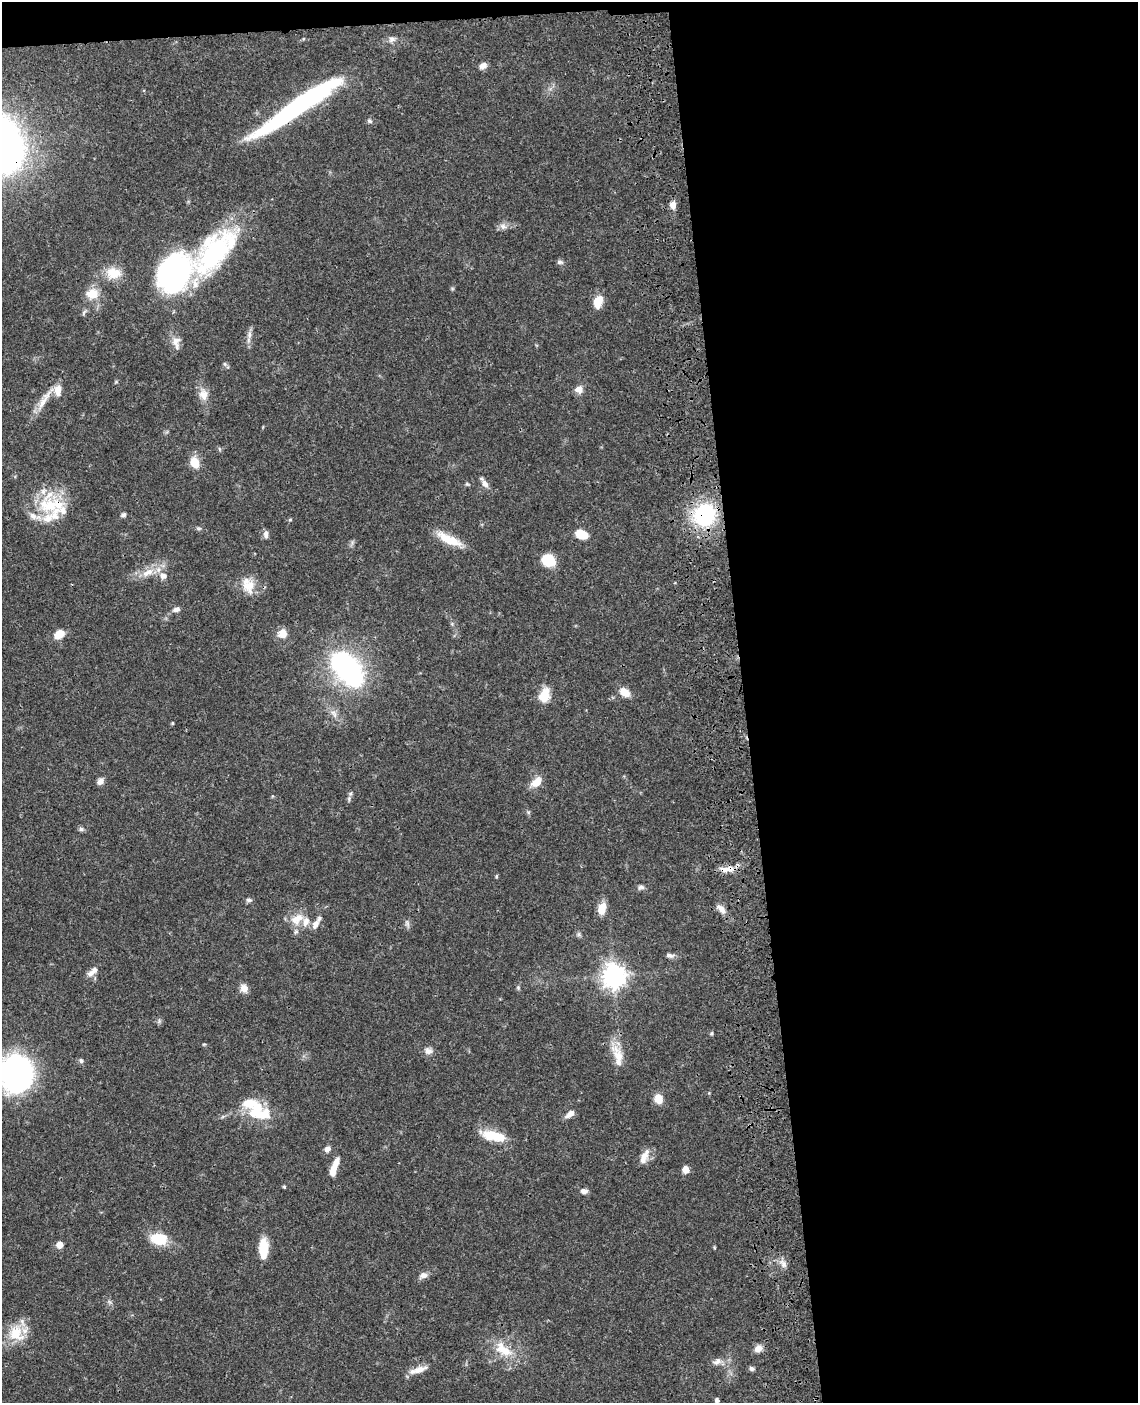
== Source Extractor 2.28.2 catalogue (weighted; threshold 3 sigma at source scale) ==
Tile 4 of 4 x 3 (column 4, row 1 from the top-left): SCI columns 3528-4663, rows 3058-4458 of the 4780 x 4613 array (HDU 1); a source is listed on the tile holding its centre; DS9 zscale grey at full resolution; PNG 1140 x 1405 px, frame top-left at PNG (2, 2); no overlay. Shown black and unused: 36% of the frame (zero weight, under 3 of 4 exposures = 6% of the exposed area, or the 3 px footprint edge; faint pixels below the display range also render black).
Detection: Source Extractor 2.28.2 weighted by HDU 2 'WHT'; one run over the whole footprint, this tile lists its part. Background 0.0453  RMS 0.0029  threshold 0.0129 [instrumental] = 3 sigma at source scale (4.5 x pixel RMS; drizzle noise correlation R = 1.50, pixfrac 1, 0.05/0.05 arcsec/px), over >= 5 px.
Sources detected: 99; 2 inside a brighter object's white glare — not listed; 9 inside a brighter listed object's ellipse — not listed separately; the other 88 listed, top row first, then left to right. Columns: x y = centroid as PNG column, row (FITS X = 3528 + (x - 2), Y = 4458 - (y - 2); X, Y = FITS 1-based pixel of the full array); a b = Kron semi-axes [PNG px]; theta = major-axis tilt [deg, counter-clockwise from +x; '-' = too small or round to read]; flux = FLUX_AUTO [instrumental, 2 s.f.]
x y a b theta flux
392 39 10 7 16 1.1
483 66 9 7 28 1.5
298 106 95 14 34 67
369 121 7 5 -34 0.6
673 205 9 7 -89 1.8
503 226 10 8 -27 1.4
215 252 64 29 50 45
560 262 8 5 -10 0.7
173 272 43 33 56 57
113 273 20 15 -6 5.2
92 294 17 12 1 4.3
598 302 15 9 74 4.1
84 313 9 4 68 0.57
249 334 12 6 88 1.4
176 341 15 11 57 2.3
225 364 5 5 - 0.48
579 389 10 9 - 1.8
58 390 15 9 89 2.8
203 394 15 12 -78 2.9
42 402 25 7 59 3.7
220 449 6 4 -88 0.38
195 462 12 9 -72 4.5
467 484 5 4 - 0.39
485 484 12 7 -55 1.5
50 506 33 24 25 15
123 515 6 5 - 0.64
704 515 21 19 54 28
290 520 5 4 - 0.39
199 528 6 4 18 0.42
266 534 10 6 89 1.1
581 534 11 7 -21 5.7
449 539 33 10 -26 6.3
548 560 11 9 -27 11
148 573 20 9 29 4.1
163 576 11 9 -22 2.1
248 585 22 15 -69 5
176 609 10 6 17 1.2
282 633 11 11 - 2.7
59 635 9 7 32 4.8
347 668 32 17 -54 72
625 692 12 8 -34 3.1
544 696 7 6 - 15
172 723 4 3 - 0.32
100 781 8 7 - 1.4
536 782 14 9 39 3.6
350 794 6 5 - 0.56
81 829 7 5 -10 0.73
729 869 11 8 -28 2.1
496 876 5 4 - 0.33
641 887 9 6 4 0.83
249 900 7 6 - 0.71
602 909 13 8 76 3.9
721 909 14 7 -52 2
297 919 21 13 36 4.4
407 923 9 4 -72 0.67
315 924 14 9 60 2
669 955 10 5 -7 0.97
94 970 11 8 38 1.4
614 975 8 8 - 240
518 987 6 5 - 0.43
244 988 10 8 -62 2.2
711 1033 5 5 - 0.44
428 1051 10 9 - 1.6
618 1055 32 12 -59 5
81 1061 6 5 - 0.61
16 1073 24 22 90 120
659 1099 11 9 -72 2.9
261 1114 36 15 -1 9.2
570 1114 12 6 36 1.8
494 1136 27 10 -12 8.1
327 1149 8 7 - 1.2
644 1155 21 9 47 2.3
334 1167 23 7 70 4.3
685 1169 7 6 - 2.2
284 1187 4 4 - 0.33
584 1191 8 6 -6 1.3
159 1239 17 11 -6 8.5
60 1245 5 5 - 3.2
263 1249 23 9 -90 6.6
783 1264 11 7 -69 1.4
423 1275 12 8 22 1.5
16 1333 24 21 -68 7.7
758 1348 10 8 40 2
503 1350 29 14 -37 7.1
717 1362 13 8 30 1.6
751 1369 6 5 - 0.68
418 1370 24 7 16 2.9
717 1400 5 5 - 0.69
Overlapping masked pixels (flux is a lower limit): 4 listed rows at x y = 298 106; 50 506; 704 515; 729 869
Isophote crosses this tile's border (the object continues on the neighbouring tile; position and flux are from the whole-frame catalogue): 1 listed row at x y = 16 1073